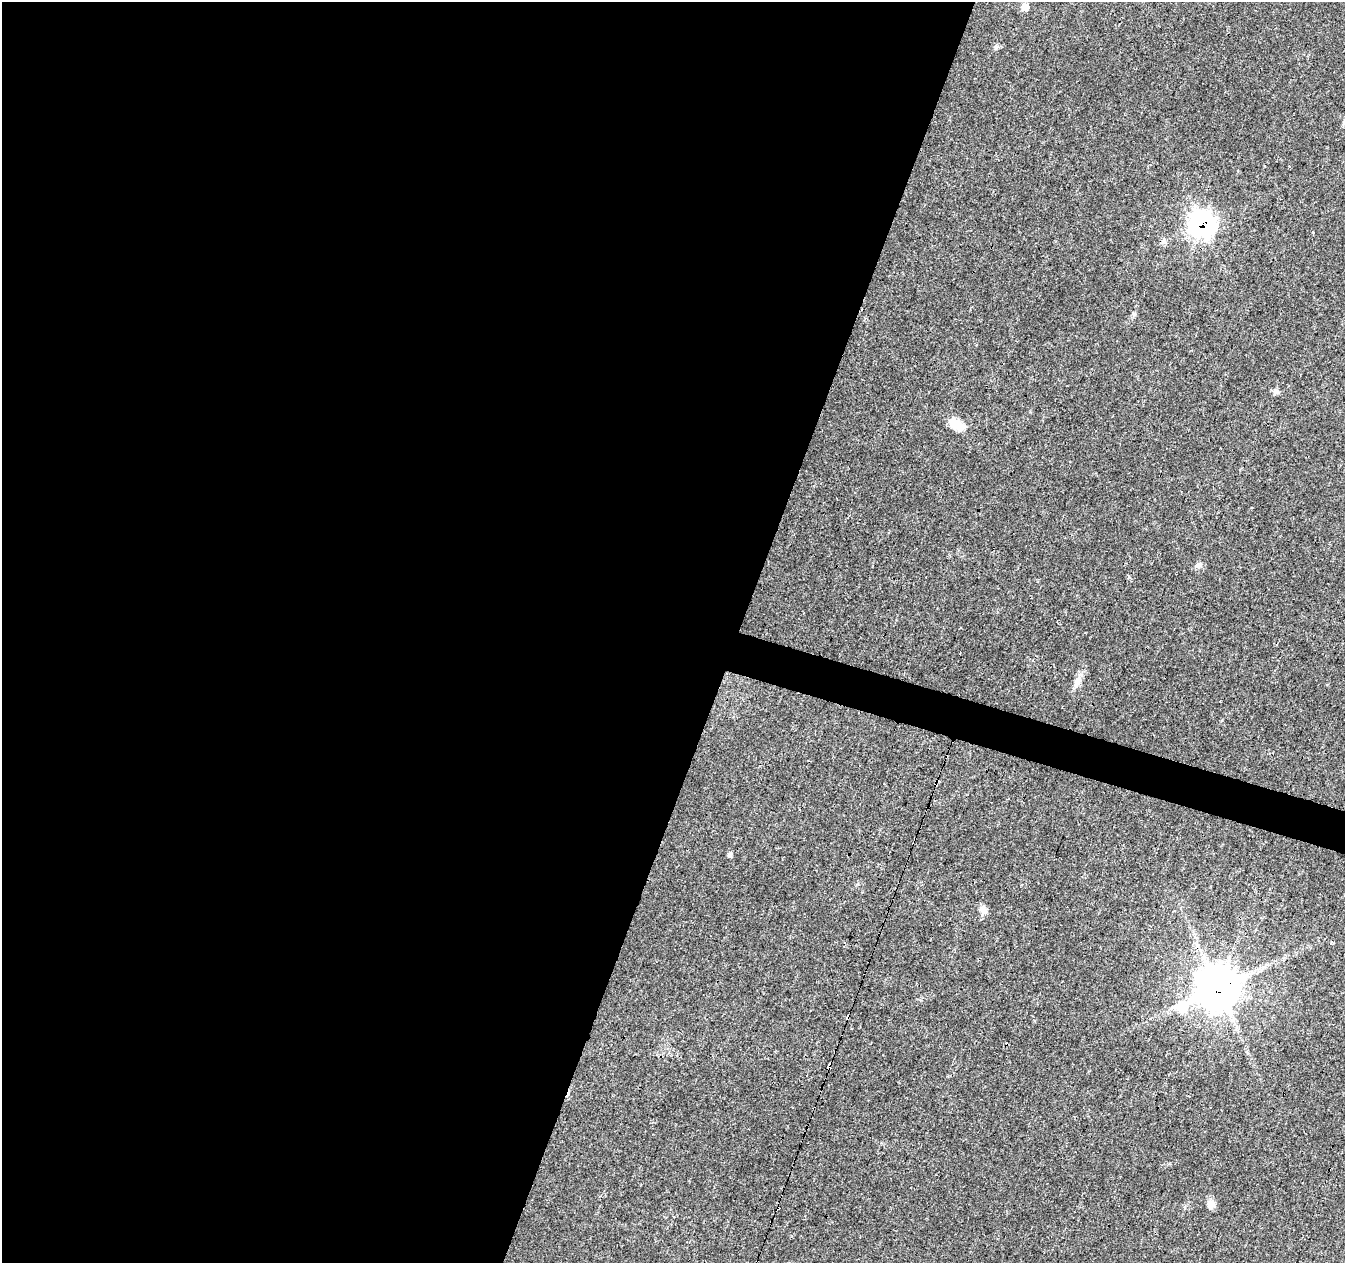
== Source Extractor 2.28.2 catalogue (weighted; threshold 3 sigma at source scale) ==
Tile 5 of 4 x 4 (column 1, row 2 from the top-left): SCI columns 1-1343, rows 2735-3995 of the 5378 x 5534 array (HDU 1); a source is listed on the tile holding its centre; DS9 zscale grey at full resolution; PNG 1347 x 1265 px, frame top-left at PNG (2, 2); no overlay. Shown black and unused: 56% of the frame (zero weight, under 3 of 4 exposures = <1% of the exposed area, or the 3 px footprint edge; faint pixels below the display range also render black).
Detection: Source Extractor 2.28.2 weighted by HDU 2 'WHT'; one run over the whole footprint, this tile lists its part. Background 0.0259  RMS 0.0032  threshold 0.0142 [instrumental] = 3 sigma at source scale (4.5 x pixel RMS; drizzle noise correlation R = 1.50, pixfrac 1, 0.0396/0.0396 arcsec/px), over >= 5 px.
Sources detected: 20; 1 inside a brighter object's white glare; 4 cosmic-ray / hot-pixel residue — not listed; the other 15 listed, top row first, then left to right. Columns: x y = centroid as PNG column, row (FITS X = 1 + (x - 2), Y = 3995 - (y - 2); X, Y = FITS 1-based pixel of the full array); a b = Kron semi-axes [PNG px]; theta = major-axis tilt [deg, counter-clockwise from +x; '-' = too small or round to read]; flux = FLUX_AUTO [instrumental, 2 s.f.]
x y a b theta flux
1025 7 8 8 - 3
1202 224 12 11 - 130
1134 314 6 6 - 0.59
1276 391 10 6 -25 0.91
956 425 20 11 -24 5.1
1197 566 9 5 -8 0.9
1078 681 18 8 57 2.3
915 838 3 2 - 1.4
730 855 6 5 - 0.71
983 910 13 8 -43 1.6
1331 943 3 3 - 1.7
1218 988 15 15 - 680
848 1017 4 3 - 4
829 1065 5 3 - 7.6
1211 1205 12 9 88 2.1
Overlapping masked pixels (flux is a lower limit): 5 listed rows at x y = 1202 224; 915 838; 1218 988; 848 1017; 829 1065
Unlisted compact peaks at least as high as the median listed source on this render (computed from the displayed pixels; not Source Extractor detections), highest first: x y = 996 47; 1313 232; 1222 720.